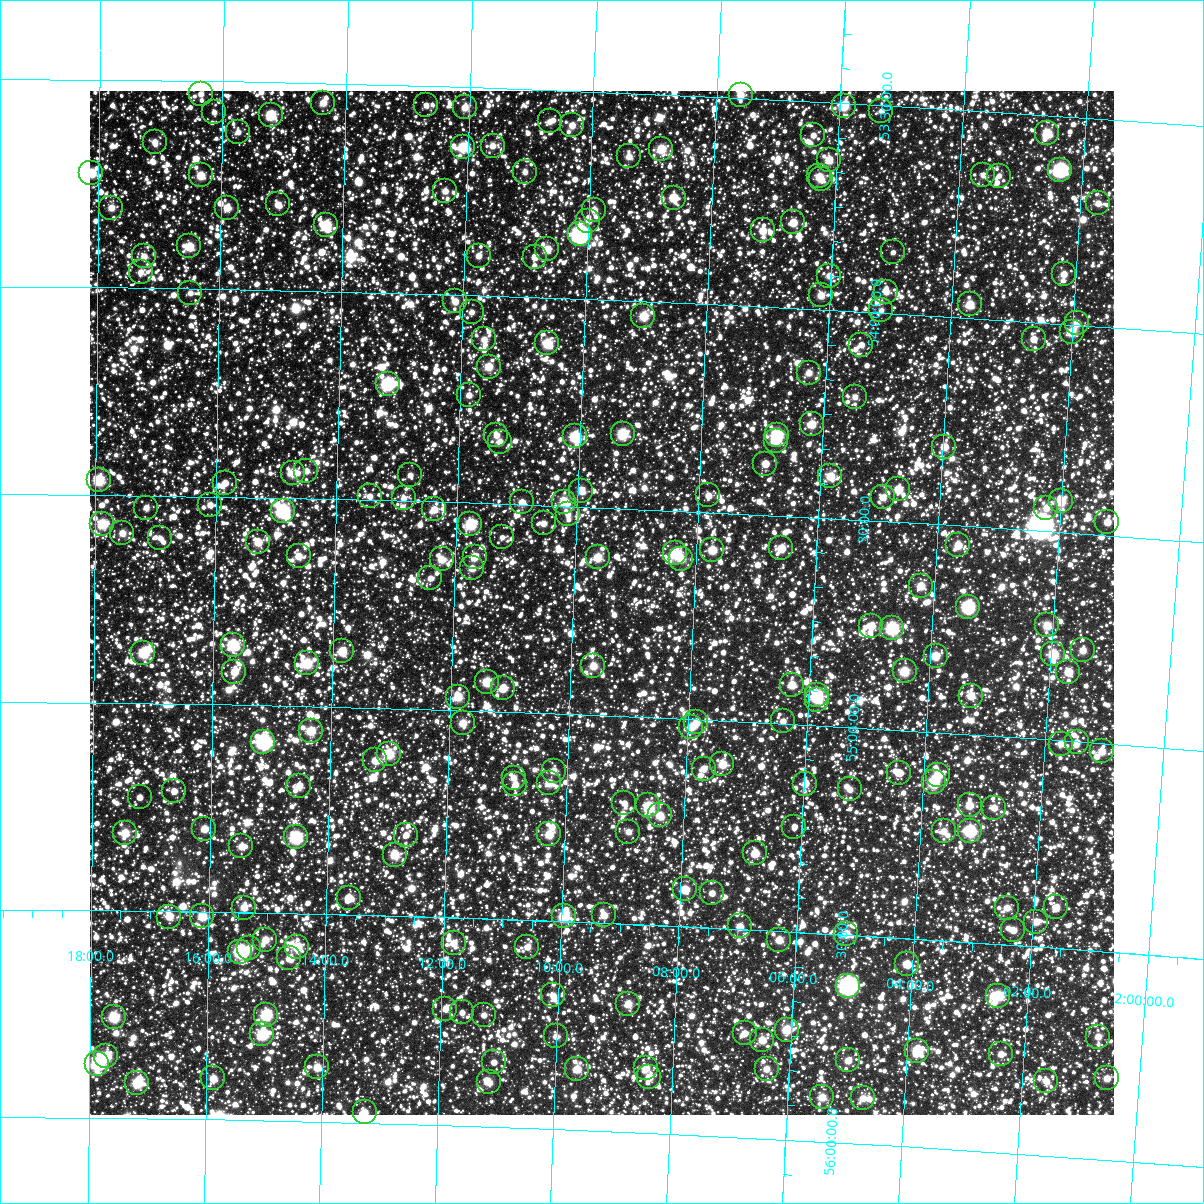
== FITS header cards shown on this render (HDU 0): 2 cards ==
NAXIS1  =                 1024
NAXIS2  =                 1024

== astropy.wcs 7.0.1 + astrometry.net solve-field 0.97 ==
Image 1024 x 1024 px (HDU 0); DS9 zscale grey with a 90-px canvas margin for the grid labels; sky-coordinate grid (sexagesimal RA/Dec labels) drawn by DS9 from the SOLVED WCS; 239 Tycho-2 reference stars matched to detected sources circled (green)
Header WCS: RA---TAN-SIP/DEC--TAN-SIP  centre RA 02:09:32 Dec +54:44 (32.38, +54.73 deg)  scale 8.67 arcsec/px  FOV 148.0' x 148.0'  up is +178 deg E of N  parity flipped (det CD > 0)
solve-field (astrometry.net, Tycho-2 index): VERIFIED the header's WCS against the Tycho-2 star catalogue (verified at 6 index scales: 11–239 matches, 0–1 conflicts across passes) and refined it, rather than solving blind
Solved WCS: RA---TAN-SIP/DEC--TAN-SIP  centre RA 02:09:32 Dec +54:44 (32.38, +54.73 deg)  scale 8.67 arcsec/px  FOV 148.0' x 148.0'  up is +178 deg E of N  parity flipped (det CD > 0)
The solver's refit moves the header's centre by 0.42 arcsec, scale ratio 1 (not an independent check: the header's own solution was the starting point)
Tycho-2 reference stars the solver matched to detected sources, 239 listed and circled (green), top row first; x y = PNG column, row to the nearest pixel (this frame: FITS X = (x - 90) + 1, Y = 1024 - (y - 91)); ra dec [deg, ICRS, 3 dp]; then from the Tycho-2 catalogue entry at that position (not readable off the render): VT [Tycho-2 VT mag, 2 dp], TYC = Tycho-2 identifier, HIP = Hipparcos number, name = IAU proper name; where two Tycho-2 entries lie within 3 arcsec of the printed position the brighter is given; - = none
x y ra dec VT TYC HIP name
201 94 34.089 +53.531 10.94 3686-1803-1 - -
741 95 31.903 +53.492 10.11 3685-1438-1 - -
323 103 33.593 +53.546 10.13 3686-1961-1 - -
426 105 33.175 +53.546 11.24 3685-1274-1 - -
844 106 31.484 +53.506 9.00 3685-2144-1 9792 -
465 107 33.018 +53.548 10.33 3685-1621-1 - -
881 111 31.331 +53.513 11.44 3685-2152-1 - -
214 112 34.033 +53.575 11.27 3686-2263-1 - -
271 115 33.804 +53.578 8.76 3686-1576-1 - -
550 121 32.672 +53.575 10.99 3685-1548-1 - -
572 125 32.581 +53.582 10.37 3685-984-1 - -
238 132 33.934 +53.621 11.34 3686-1769-1 - -
1047 133 30.654 +53.543 9.25 3685-864-1 - -
813 135 31.601 +53.581 11.15 3685-1357-1 - -
155 142 34.273 +53.648 10.71 3686-1518-1 - -
493 146 32.900 +53.638 10.71 3685-840-1 - -
463 147 33.021 +53.644 8.94 3685-1417-1 - -
661 149 32.215 +53.631 9.30 3685-1409-1 - -
629 156 32.345 +53.652 10.55 3685-766-1 - -
829 160 31.532 +53.638 9.77 3685-978-1 - -
1060 170 30.592 +53.629 7.62 3685-342-1 9513 -
525 172 32.766 +53.699 10.98 3685-1985-1 - -
91 173 34.529 +53.724 9.12 3686-2592-1 - -
201 175 34.084 +53.727 9.61 3686-1784-1 - -
983 175 30.903 +53.653 11.19 3685-1355-1 - -
819 176 31.568 +53.678 10.11 3685-1266-1 - -
999 176 30.839 +53.653 11.57 3685-456-1 - -
821 179 31.560 +53.686 11.06 3685-946-1 - -
445 191 33.087 +53.751 10.80 3685-1765-1 - -
674 198 32.156 +53.747 9.42 3685-1152-1 - -
1098 203 30.429 +53.704 11.00 3685-924-1 - -
278 204 33.768 +53.794 10.60 3686-1708-1 - -
111 208 34.446 +53.808 10.41 3686-1288-1 - -
227 208 33.975 +53.804 10.35 3686-1937-1 - -
594 210 32.478 +53.783 10.86 3685-1278-1 - -
588 221 32.499 +53.811 11.14 3685-1477-1 - -
793 222 31.664 +53.793 9.77 3685-2268-1 - -
326 225 33.569 +53.841 8.80 3686-1384-1 - -
763 230 31.788 +53.816 10.24 3685-2142-1 - -
580 234 32.532 +53.843 6.41 3685-1640-1 10115 -
189 246 34.126 +53.899 9.48 3686-2196-1 - -
547 249 32.663 +53.883 9.88 3685-1948-1 - -
893 252 31.252 +53.852 11.33 3685-1480-1 - -
144 256 34.310 +53.924 10.91 3686-1862-1 - -
479 256 32.942 +53.904 10.55 3685-1076-1 - -
535 257 32.712 +53.902 10.31 3685-1504-1 - -
141 272 34.323 +53.962 11.20 3686-1693-1 - -
1064 274 30.550 +53.879 10.52 3685-2229-1 - -
829 276 31.506 +53.916 10.77 3685-1144-1 - -
886 292 31.270 +53.948 10.60 3685-192-1 - -
190 293 34.119 +54.010 11.09 3686-1700-1 - -
821 295 31.536 +53.964 10.10 3685-444-1 - -
455 301 33.033 +54.016 10.33 3685-1070-1 - -
970 304 30.925 +53.967 9.46 3685-488-1 - -
881 310 31.286 +53.993 11.25 3685-426-1 - -
472 312 32.963 +54.040 11.26 3685-702-1 - -
643 316 32.259 +54.034 9.40 3685-1908-1 - -
1077 323 30.483 +53.995 10.38 3685-1841-1 - -
1072 332 30.501 +54.017 9.41 3685-556-1 - -
484 339 32.908 +54.105 10.58 3685-1764-1 - -
1034 339 30.656 +54.040 10.46 3685-236-1 - -
547 343 32.648 +54.110 9.10 3685-242-1 - -
861 345 31.360 +54.078 10.96 3685-532-1 - -
489 367 32.887 +54.170 9.70 3685-638-1 - -
809 373 31.569 +54.153 10.67 3685-1796-1 - -
388 384 33.300 +54.219 8.13 3685-266-1 10338 -
469 395 32.964 +54.240 11.04 3685-1216-1 - -
855 397 31.375 +54.204 10.93 3685-860-1 - -
812 424 31.546 +54.276 9.70 3685-180-1 - -
623 434 32.324 +54.320 8.78 3685-22-1 10044 -
496 435 32.845 +54.334 10.48 3685-1392-1 - -
777 435 31.688 +54.307 8.11 3685-436-1 9852 -
575 436 32.521 +54.331 8.38 3685-1557-1 10112 -
776 441 31.690 +54.321 10.89 3685-16-1 - -
500 442 32.831 +54.351 11.17 3685-92-1 - -
944 447 30.994 +54.312 9.98 3685-1028-1 - -
765 464 31.729 +54.376 10.48 3689-675-1 - -
306 471 33.628 +54.434 11.00 3690-1392-1 - -
293 473 33.683 +54.438 9.42 3690-1436-1 - -
410 475 33.197 +54.438 10.97 3689-607-1 - -
830 476 31.457 +54.399 9.65 3689-1191-1 - -
99 480 34.487 +54.464 8.72 3690-1364-1 10713 -
225 483 33.963 +54.466 10.67 3690-1818-1 - -
898 489 31.174 +54.421 9.70 3689-589-1 - -
581 491 32.486 +54.461 10.14 3689-1357-1 - -
708 495 31.959 +54.460 10.84 3689-1495-1 - -
370 496 33.362 +54.491 10.86 3690-1894-1 - -
883 497 31.236 +54.443 10.46 3689-1107-1 - -
404 498 33.221 +54.493 11.00 3689-1479-1 - -
1061 501 30.498 +54.425 9.30 3689-809-1 - -
522 502 32.731 +54.494 10.52 3689-1375-1 - -
564 502 32.555 +54.490 9.28 3689-1347-1 - -
210 505 34.023 +54.520 10.95 3690-1574-1 - -
146 508 34.287 +54.529 10.98 3690-1612-1 - -
1046 508 30.557 +54.444 10.42 3689-895-1 - -
434 509 33.093 +54.519 10.39 3689-359-1 - -
283 511 33.721 +54.532 7.84 3690-1740-1 10463 -
568 514 32.538 +54.519 11.31 3689-777-1 - -
1107 522 30.301 +54.467 10.19 3689-763-1 - -
544 523 32.637 +54.543 10.83 3689-405-1 - -
102 524 34.469 +54.569 8.84 3690-1422-1 - -
470 524 32.940 +54.551 8.65 3689-1153-1 - -
122 533 34.386 +54.591 10.32 3690-1508-1 - -
502 537 32.808 +54.580 11.48 3689-1119-1 - -
160 538 34.227 +54.602 11.05 3690-1686-1 - -
258 542 33.820 +54.608 9.77 3690-1528-1 - -
958 545 30.912 +54.547 9.97 3689-397-1 - -
781 548 31.646 +54.578 9.82 3689-709-1 - -
712 550 31.932 +54.590 9.44 3689-153-1 - -
675 553 32.085 +54.603 8.60 3689-703-1 - -
299 556 33.651 +54.640 10.34 3690-1404-1 - -
475 557 32.918 +54.630 9.87 3689-1023-1 - -
598 557 32.407 +54.620 9.57 3689-583-1 - -
442 559 33.056 +54.638 9.97 3689-291-1 - -
681 559 32.059 +54.615 9.86 3689-1341-1 - -
472 568 32.928 +54.657 10.37 3689-945-1 - -
430 578 33.101 +54.684 11.08 3689-477-1 - -
921 586 31.057 +54.650 9.72 3689-1203-1 - -
968 607 30.856 +54.694 7.87 3689-341-1 9593 -
1047 625 30.522 +54.726 9.70 3689-1249-1 - -
871 626 31.254 +54.753 10.01 3689-1097-1 - -
892 628 31.166 +54.756 8.15 3689-817-1 9691 -
233 645 33.919 +54.856 8.41 3690-2483-1 10528 -
1083 650 30.366 +54.780 10.22 3689-1461-1 - -
342 651 33.460 +54.866 9.47 3690-2450-1 - -
143 653 34.291 +54.879 8.69 3690-2430-1 10656 -
1053 654 30.488 +54.794 8.93 3689-1381-1 - -
936 656 30.979 +54.817 9.44 3689-571-1 - -
307 663 33.606 +54.897 9.03 3690-2293-1 - -
593 666 32.407 +54.882 9.93 3689-55-1 - -
905 671 31.104 +54.858 9.23 3689-587-1 - -
234 672 33.909 +54.921 9.94 3690-2317-1 - -
1068 672 30.420 +54.835 9.91 3689-1245-1 - -
487 682 32.850 +54.930 9.08 3689-215-1 - -
792 685 31.572 +54.906 9.81 3689-29-1 - -
503 688 32.782 +54.943 9.70 3689-9-1 - -
817 695 31.466 +54.928 8.58 3689-193-1 - -
971 696 30.821 +54.907 10.16 3689-801-1 - -
458 697 32.970 +54.968 9.43 3689-933-1 - -
817 700 31.465 +54.938 11.22 3689-79-1 - -
783 721 31.602 +54.994 10.96 3689-123-1 - -
696 722 31.965 +55.007 10.55 3689-1397-1 - -
463 723 32.946 +55.031 9.90 3689-2258-1 - -
691 727 31.987 +55.019 9.90 3689-393-1 - -
311 731 33.584 +55.059 9.52 3690-2606-1 - -
263 742 33.782 +55.088 6.95 3690-2304-1 10479 -
1077 742 30.365 +55.001 11.49 3689-195-1 - -
1061 744 30.431 +55.008 10.48 3689-375-1 - -
1102 751 30.257 +55.020 10.04 3689-77-1 - -
389 754 33.252 +55.111 9.21 3689-2040-1 - -
375 760 33.308 +55.127 9.83 3689-1893-1 - -
722 764 31.847 +55.105 10.03 3689-2032-1 - -
704 769 31.925 +55.117 10.73 3689-1921-1 - -
554 771 32.556 +55.137 10.88 3689-1878-1 - -
899 773 31.103 +55.103 11.32 3689-2044-1 - -
938 775 30.939 +55.103 9.88 3689-2051-1 - -
514 778 32.724 +55.159 10.82 3689-2019-1 - -
934 782 30.954 +55.121 8.63 3689-1980-1 - -
549 783 32.575 +55.168 9.95 3689-1777-1 - -
515 784 32.715 +55.174 10.97 3689-1754-1 - -
805 784 31.495 +55.142 10.65 3689-1920-1 - -
299 786 33.627 +55.193 10.47 3690-2319-1 - -
850 789 31.306 +55.150 11.14 3689-2056-1 - -
174 791 34.154 +55.211 10.82 3690-2128-1 - -
140 797 34.300 +55.226 11.05 3690-1691-1 - -
624 803 32.254 +55.209 11.02 3689-1612-1 - -
648 805 32.151 +55.212 9.82 3689-1725-1 - -
970 805 30.797 +55.171 9.83 3689-1700-1 - -
994 808 30.693 +55.172 10.36 3689-1822-1 - -
660 815 32.102 +55.235 10.00 3689-1668-1 - -
794 827 31.531 +55.246 11.26 3689-1590-1 - -
204 829 34.024 +55.300 10.01 3690-2356-1 - -
944 831 30.900 +55.237 10.61 3689-1480-1 - -
970 831 30.789 +55.232 8.05 3689-1837-1 9582 -
628 832 32.231 +55.278 10.70 3689-2166-1 - -
125 833 34.360 +55.313 9.69 3690-2316-1 - -
549 834 32.566 +55.292 9.56 3689-1665-1 - -
406 835 33.170 +55.304 11.21 3689-1616-1 - -
296 837 33.637 +55.317 8.11 3690-2434-1 10443 -
241 846 33.866 +55.341 10.13 3690-2176-1 - -
755 853 31.692 +55.315 9.79 3689-1563-1 - -
395 855 33.217 +55.353 9.41 3689-1850-1 - -
685 889 31.982 +55.409 10.03 3689-1687-1 - -
712 893 31.865 +55.416 10.56 3689-2167-1 - -
349 898 33.406 +55.460 10.15 3690-2191-1 - -
1056 907 30.404 +55.402 10.00 3689-1338-1 - -
244 908 33.851 +55.489 10.15 3690-2226-1 - -
1007 908 30.611 +55.411 10.42 3689-2053-1 - -
604 915 32.320 +55.481 10.25 3689-1520-1 - -
202 916 34.026 +55.511 9.33 3690-2130-1 - -
564 916 32.490 +55.487 8.84 3689-684-1 10104 -
169 917 34.167 +55.513 9.95 3690-2587-1 - -
1036 922 30.484 +55.439 10.32 3689-1836-1 - -
740 926 31.740 +55.493 10.48 3689-1518-1 - -
1013 930 30.579 +55.464 10.43 3689-1726-1 - -
846 934 31.288 +55.498 9.68 3689-930-1 - -
265 940 33.757 +55.565 10.08 3690-2004-1 - -
779 940 31.571 +55.520 10.14 3689-2052-1 - -
454 943 32.955 +55.562 10.36 3689-850-1 - -
297 947 33.620 +55.581 9.53 3690-2034-1 - -
527 947 32.640 +55.564 10.61 3689-1196-1 - -
249 948 33.824 +55.586 10.45 3690-1871-1 - -
240 952 33.862 +55.595 7.86 3690-1960-1 10509 -
289 958 33.652 +55.608 10.29 3690-2338-1 - -
907 964 31.021 +55.561 9.76 3689-1858-1 - -
848 986 31.266 +55.622 6.55 3689-66-1 9723 -
553 995 32.522 +55.679 11.38 3689-368-1 - -
998 996 30.626 +55.624 8.91 3689-1783-1 9523 -
628 1004 32.200 +55.693 9.97 3689-1506-1 - -
445 1009 32.981 +55.720 10.85 3689-1272-1 - -
462 1012 32.909 +55.727 11.20 3689-1661-1 - -
266 1015 33.747 +55.746 8.55 3690-2148-1 - -
484 1015 32.816 +55.732 11.05 3689-412-1 - -
114 1017 34.399 +55.757 8.93 3690-2251-1 - -
787 1030 31.518 +55.735 9.27 3689-1752-1 - -
745 1033 31.697 +55.749 10.62 3689-130-1 - -
262 1034 33.761 +55.793 8.36 3690-1391-1 10475 -
556 1036 32.504 +55.777 10.98 3689-1152-1 - -
1098 1037 30.187 +55.705 10.46 3689-2192-1 - -
762 1040 31.620 +55.763 9.87 3689-466-1 - -
917 1051 30.954 +55.768 8.90 3689-1531-1 - -
1001 1054 30.596 +55.764 10.46 3689-1574-1 - -
106 1056 34.428 +55.850 9.19 3690-1948-1 10698 -
848 1060 31.249 +55.802 10.30 3689-906-1 - -
494 1062 32.766 +55.845 10.94 3689-924-1 - -
97 1064 34.466 +55.870 8.03 3690-1689-1 10707 -
317 1067 33.523 +55.869 9.96 3690-2036-1 - -
646 1068 32.113 +55.844 10.14 3689-2157-1 - -
577 1069 32.407 +55.854 10.11 3689-1408-1 - -
767 1069 31.596 +55.832 10.40 3689-1800-1 - -
649 1077 32.097 +55.866 10.22 3689-984-1 - -
213 1078 33.968 +55.901 10.15 3690-2158-1 - -
1107 1078 30.137 +55.804 10.24 3689-1398-1 - -
1046 1081 30.396 +55.821 10.82 3689-1698-1 - -
489 1082 32.783 +55.894 10.51 3689-1683-1 - -
137 1083 34.295 +55.915 9.60 3690-1911-1 - -
822 1097 31.351 +55.893 9.96 3689-1642-1 - -
863 1098 31.177 +55.890 10.71 3689-510-1 - -
365 1112 33.314 +55.974 10.80 3689-1643-1 - -